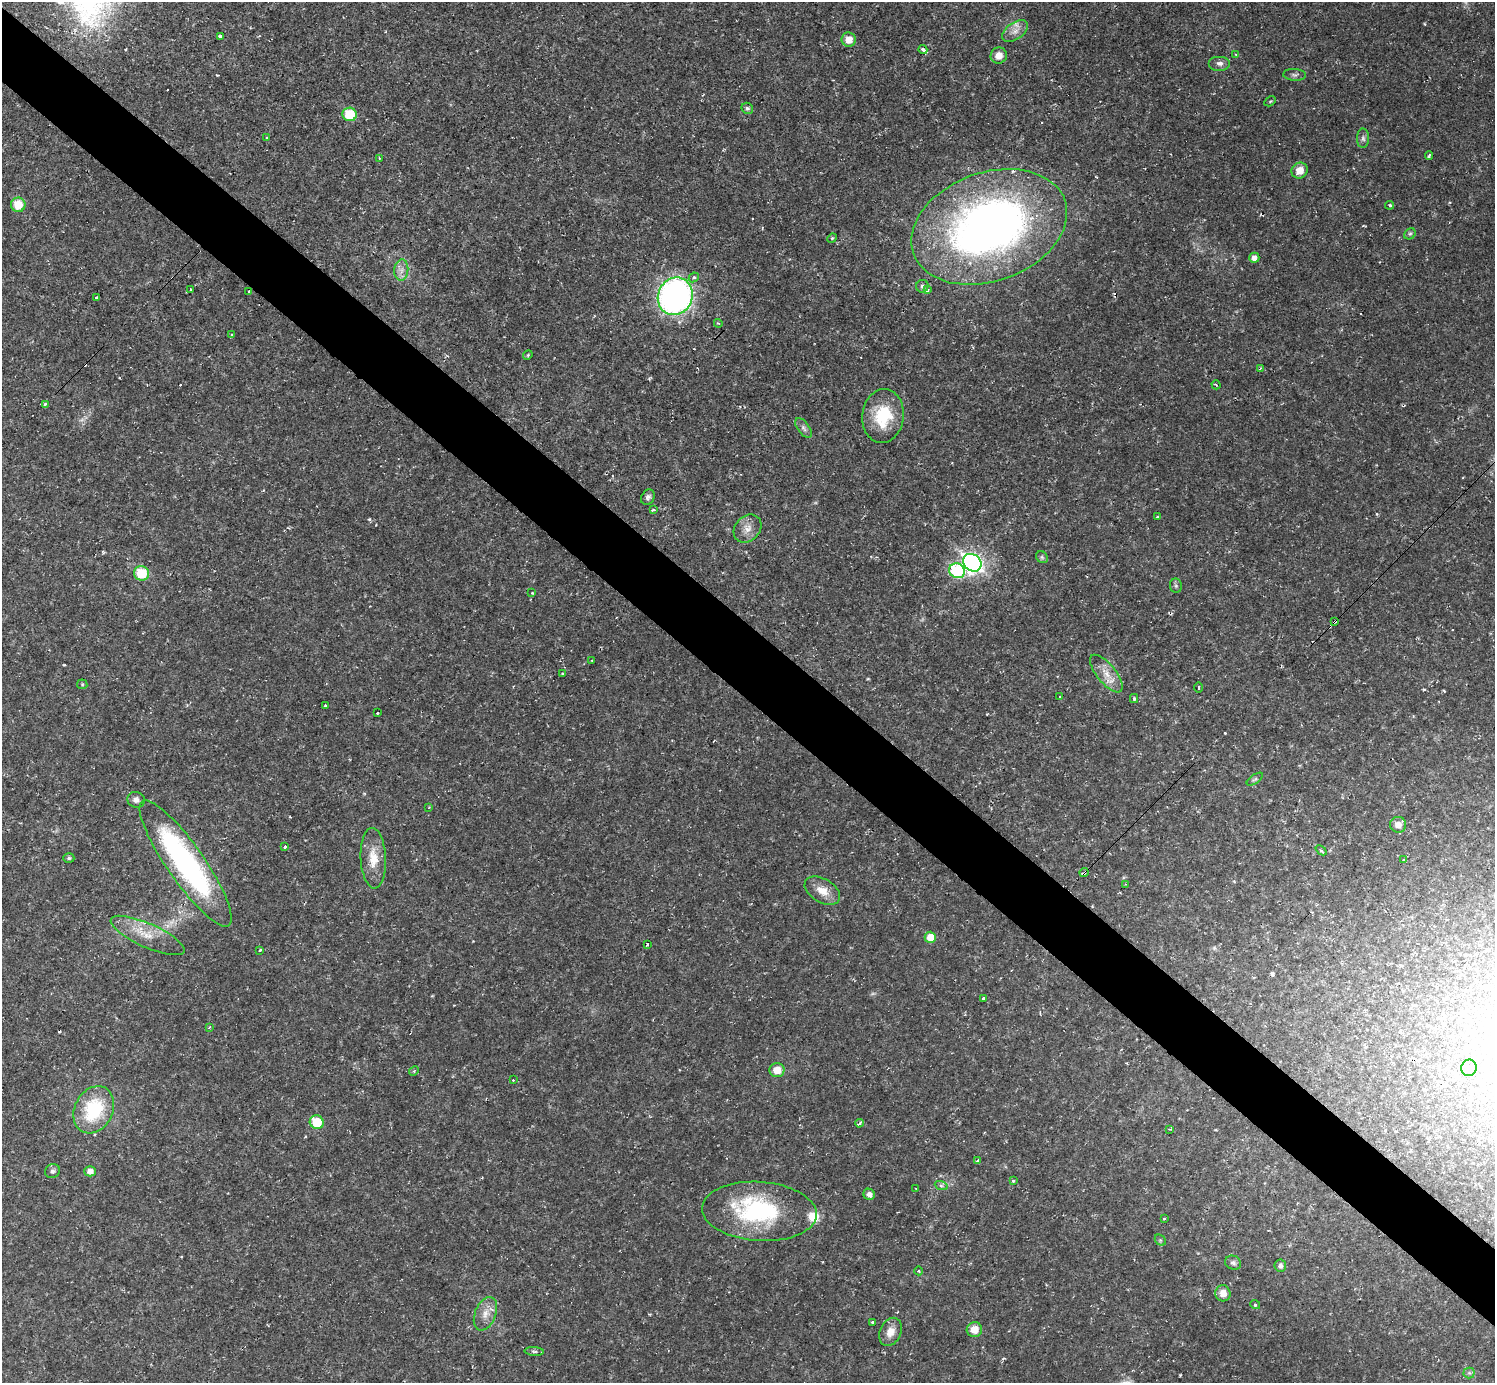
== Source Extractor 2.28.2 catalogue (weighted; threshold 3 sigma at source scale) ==
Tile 6 of 4 x 4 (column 2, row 2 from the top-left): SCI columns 1494-2986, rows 2916-4296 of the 5971 x 5973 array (HDU 1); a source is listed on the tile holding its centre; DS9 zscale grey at full resolution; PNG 1497 x 1385 px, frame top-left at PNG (2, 2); each listed source drawn as its Kron ellipse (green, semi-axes under 4 px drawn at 4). Shown black and unused: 6% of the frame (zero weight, under 2 of 3 exposures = <1% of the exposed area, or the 3 px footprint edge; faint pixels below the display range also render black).
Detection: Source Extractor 2.28.2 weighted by HDU 2 'WHT'; one run over the whole footprint, this tile lists its part. Background 0.0316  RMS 0.0069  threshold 0.031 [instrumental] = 3 sigma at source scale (4.5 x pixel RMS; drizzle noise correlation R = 1.50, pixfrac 1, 0.05/0.05 arcsec/px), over >= 5 px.
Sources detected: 117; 1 too faint to see at this stretch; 7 cosmic-ray / hot-pixel residue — neither listed nor drawn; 3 inside a brighter listed object's ellipse — not listed separately; the other 106 listed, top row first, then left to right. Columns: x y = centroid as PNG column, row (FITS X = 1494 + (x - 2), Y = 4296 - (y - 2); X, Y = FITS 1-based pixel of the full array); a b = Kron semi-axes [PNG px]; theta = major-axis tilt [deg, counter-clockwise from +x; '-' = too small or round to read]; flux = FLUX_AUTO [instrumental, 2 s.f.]
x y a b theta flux
1015 31 15 8 36 5.3
220 37 4 3 - 4
849 40 7 7 - 8.1
923 49 4 3 - 4.3
1236 54 3 3 - 0.65
999 55 8 8 - 6.4
1220 63 11 7 0 3
1294 75 11 6 -3 2
1270 101 6 4 30 0.92
747 108 6 5 - 1.4
350 114 7 6 - 25
266 138 3 2 - 0.87
1363 138 10 6 -89 2.1
1429 155 4 3 - 0.94
379 158 3 2 - 0.54
1300 170 8 7 - 8.1
18 205 7 7 - 14
1390 205 4 4 - 1.2
989 227 80 54 20 430
1410 234 6 5 - 1.3
832 238 5 4 - 0.87
1254 258 5 5 - 4.2
401 270 10 7 84 4.1
694 277 5 4 - 2.1
922 286 6 6 - 1.4
191 289 3 2 - 0.79
927 290 3 3 - 4.2
249 291 3 3 - 3.7
675 296 19 17 66 260
96 298 3 3 - 22
718 323 4 3 - 0.71
232 334 3 3 - 1.3
528 355 5 4 - 0.82
1260 368 4 2 - 0.55
1216 385 4 3 - 0.59
45 404 3 3 - 2.2
883 416 27 20 83 31
803 428 11 6 -54 2.4
648 497 8 6 61 2.2
653 510 4 3 - 2
1157 517 3 3 - 1.9
747 529 15 12 47 6.9
1042 557 6 5 - 1.2
972 563 10 8 -41 280
957 571 8 7 - 52
141 573 7 7 - 24
1176 586 7 6 - 1.5
532 593 3 3 - 0.57
1335 621 3 3 - 2.2
592 661 3 2 - 0.58
562 674 3 3 - 2.6
1106 674 23 9 -51 9.3
82 684 5 5 - 0.88
1199 688 5 3 - 0.76
1060 696 2 2 - 0.48
1134 699 4 4 - 0.82
325 706 3 3 - 0.96
377 713 3 3 - 2.7
1255 779 9 4 35 1.5
136 800 9 7 -17 2.8
429 807 3 2 - 0.58
1398 825 8 8 - 5.6
285 847 3 3 - 4.2
1321 850 6 4 -43 1.1
69 858 5 4 - 1.1
373 858 30 12 -87 15
1404 860 3 3 - 1.6
186 863 76 18 -55 160
1084 873 4 3 - 2.8
1125 884 3 3 - 0.45
822 891 19 11 -31 9.6
148 935 40 12 -24 16
930 937 5 5 - 10
647 944 3 3 - 3.7
260 950 3 3 - 4.7
983 999 3 3 - 5.2
209 1027 3 3 - 0.81
1469 1068 8 7 - 2.9
777 1070 7 7 - 9.1
414 1071 5 4 - 0.92
513 1080 3 2 - 0.69
94 1110 25 19 63 45
317 1122 7 6 - 20
859 1123 4 3 - 2.6
1170 1129 3 3 - 0.77
977 1161 4 4 - 1.8
52 1171 8 6 25 2.2
90 1171 5 5 - 4.6
1013 1181 3 3 - 2.7
941 1185 7 4 -19 1.4
916 1189 3 2 - 0.48
869 1194 6 5 - 3.1
759 1211 57 29 -4 85
1164 1219 3 2 - 0.8
1160 1240 6 4 -45 1.1
1233 1263 8 7 - 2.2
1280 1266 6 6 - 2.3
919 1271 4 3 - 0.66
1223 1293 8 7 - 6.5
1255 1304 5 3 - 0.73
485 1314 18 10 68 7.9
873 1322 3 3 - 3.6
974 1330 7 7 - 8.6
890 1332 15 10 65 8.1
534 1351 10 4 -4 1.5
1469 1373 5 5 - 1.4
Overlapping masked pixels (flux is a lower limit): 3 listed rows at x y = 249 291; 1335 621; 1084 873
Unlisted compact peaks at least as high as the median listed source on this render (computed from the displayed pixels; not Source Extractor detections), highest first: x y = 369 519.